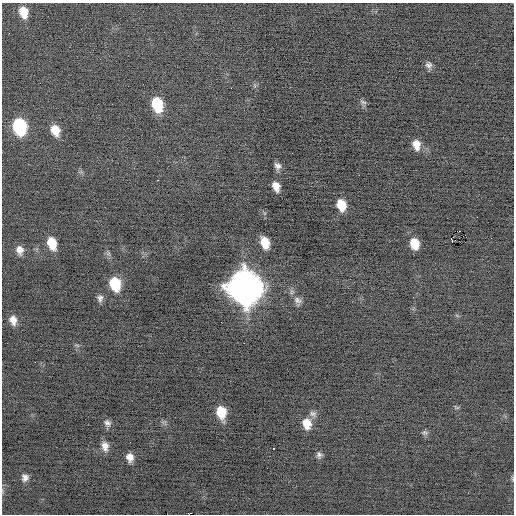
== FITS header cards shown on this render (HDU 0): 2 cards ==
NAXIS1  =                  512 / Axis length
NAXIS2  =                  512 / Axis length

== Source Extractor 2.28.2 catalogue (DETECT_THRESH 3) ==
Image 512 x 512 px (HDU 0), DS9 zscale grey, 1 PNG px = 1 image px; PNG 516 x 516 px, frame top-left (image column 1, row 512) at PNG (2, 3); no overlay
Background -0.147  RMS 0.69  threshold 2.07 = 3 sigma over >= 5 px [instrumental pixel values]
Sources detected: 39; all 39 listed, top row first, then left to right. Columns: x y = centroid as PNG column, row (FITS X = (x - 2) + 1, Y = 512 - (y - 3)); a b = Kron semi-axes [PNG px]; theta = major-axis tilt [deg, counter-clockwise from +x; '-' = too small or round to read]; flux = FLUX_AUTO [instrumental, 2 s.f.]
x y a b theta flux
24 12 12 9 -74 640
429 65 8 8 - 170
231 88 2 2 - 180
363 102 10 5 -18 100
157 104 12 9 -75 1800
19 127 13 10 -77 3500
55 130 12 9 -69 640
416 145 11 8 -81 440
277 166 9 7 -61 210
158 180 2 2 - 130
276 186 9 6 -66 410
341 205 10 8 -76 840
477 217 2 2 - 25
460 231 2 2 - 900
465 235 2 2 - 240
451 238 3 2 - 500
491 238 2 2 - 39
52 243 12 8 -72 900
265 243 10 7 -70 820
414 244 9 7 -76 770
19 250 10 8 -76 340
115 284 12 9 -73 1600
244 287 16 14 -71 83000
100 298 9 7 -86 180
298 301 13 9 -69 250
13 320 11 8 -75 360
77 345 7 4 -19 67
457 407 7 4 -26 61
221 412 12 8 -79 980
313 414 10 8 -25 180
107 423 10 8 -41 180
307 424 12 10 -79 660
425 432 9 6 -8 110
105 446 11 8 -79 320
273 449 3 2 - 410
319 455 8 7 - 150
130 457 9 7 -75 330
25 478 8 7 - 210
512 479 8 3 -81 62
At the frame edge (FLAGS 8, measured only in part): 1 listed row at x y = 512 479